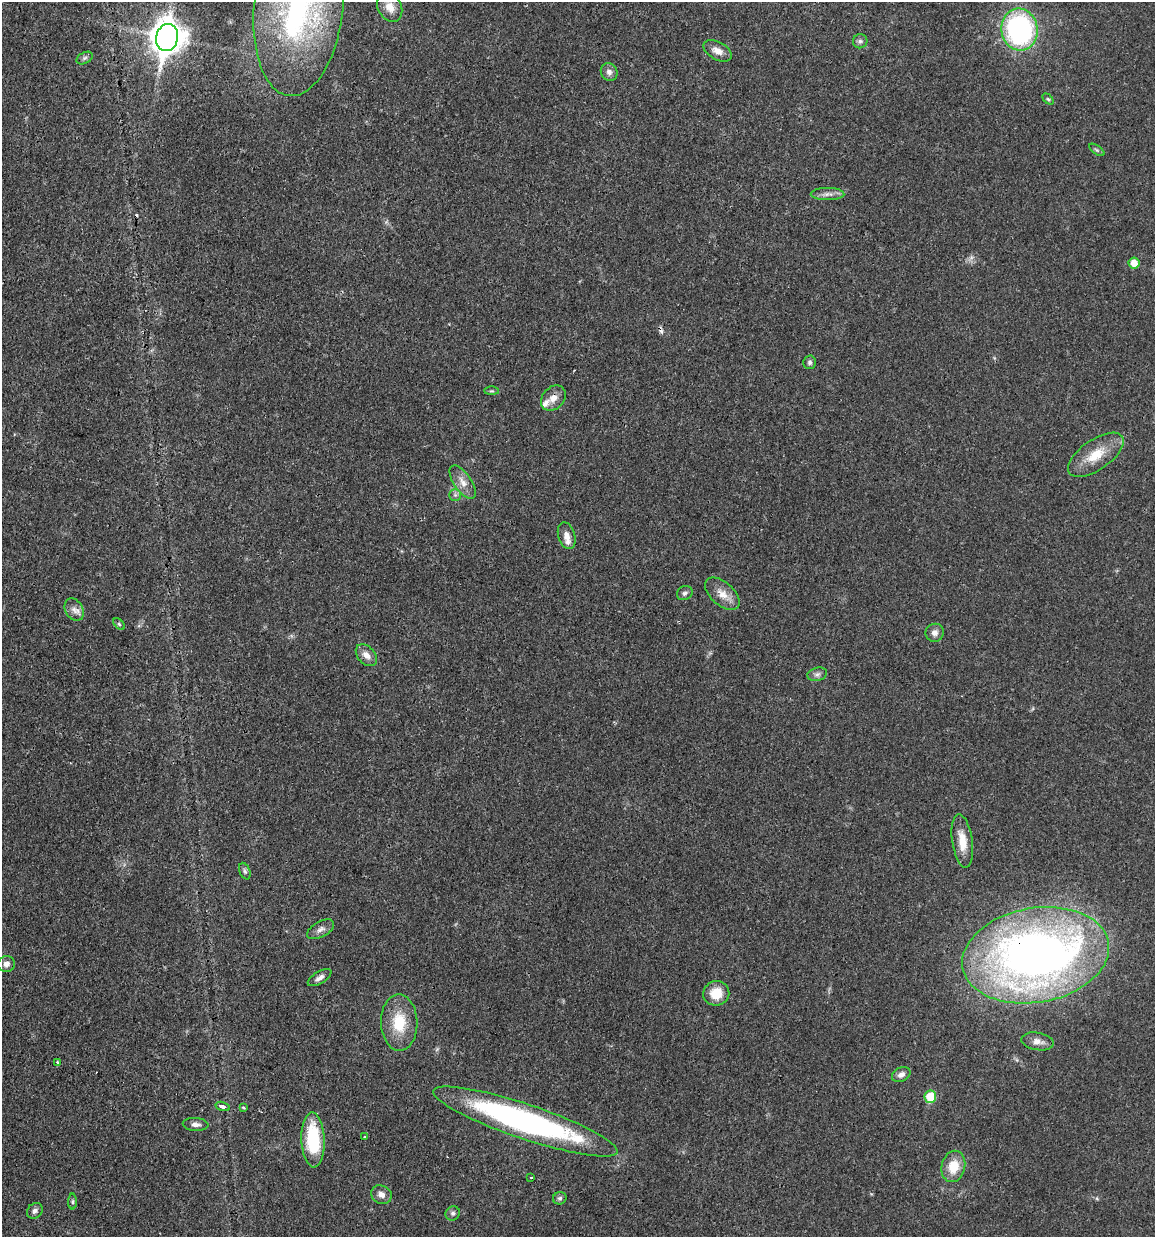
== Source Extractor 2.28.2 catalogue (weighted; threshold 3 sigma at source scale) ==
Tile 11 of 4 x 4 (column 3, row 3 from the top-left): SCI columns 2551-3703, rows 1242-2476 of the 4983 x 4952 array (HDU 1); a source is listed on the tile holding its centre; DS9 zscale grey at full resolution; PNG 1157 x 1239 px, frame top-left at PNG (2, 2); each listed source drawn as its Kron ellipse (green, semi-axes under 4 px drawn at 4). Shown black and unused: <1% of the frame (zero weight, under 3 of 4 exposures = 1% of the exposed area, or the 3 px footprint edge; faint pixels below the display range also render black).
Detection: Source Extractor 2.28.2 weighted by HDU 2 'WHT'; one run over the whole footprint, this tile lists its part. Background 0.0209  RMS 0.0023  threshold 0.0103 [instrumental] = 3 sigma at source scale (4.5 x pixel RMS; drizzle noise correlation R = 1.50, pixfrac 1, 0.05/0.05 arcsec/px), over >= 5 px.
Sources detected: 56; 3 cosmic-ray / hot-pixel residue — neither listed nor drawn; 2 inside a brighter listed object's ellipse — not listed separately; the other 51 listed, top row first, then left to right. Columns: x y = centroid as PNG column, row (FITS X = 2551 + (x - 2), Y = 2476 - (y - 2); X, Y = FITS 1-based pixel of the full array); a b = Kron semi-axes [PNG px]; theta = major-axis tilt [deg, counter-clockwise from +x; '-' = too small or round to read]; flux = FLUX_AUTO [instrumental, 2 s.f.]
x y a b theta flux
298 7 90 44 84 63
390 7 15 11 -60 2.5
1019 30 21 18 -83 44
167 38 13 11 79 360
860 41 7 7 - 0.67
717 51 15 9 -29 2
85 58 8 5 27 0.52
609 72 9 8 - 1.1
1048 99 6 4 -44 0.33
1097 150 9 4 -35 0.44
828 194 17 6 0 1.4
1134 263 5 5 - 2.6
810 362 7 6 - 0.59
491 391 7 3 0 0.34
553 398 14 11 47 2.2
1096 455 32 15 35 6.4
463 482 19 8 -55 2.3
455 495 5 5 - 0.54
567 536 13 8 -74 1.8
685 593 8 7 - 0.74
722 594 21 11 -41 2.9
74 609 12 8 -61 1.4
119 624 7 4 -45 0.37
935 633 9 9 - 1.2
366 655 12 8 -48 1.7
817 674 10 6 15 0.8
962 841 27 10 -82 4.1
245 871 8 5 -69 0.52
321 929 15 7 29 1.2
1036 955 74 47 10 180
6 964 8 7 - 1.3
320 978 13 6 31 1
716 993 13 12 - 4.7
399 1023 28 18 -88 7.8
1037 1041 16 8 -10 1.6
58 1062 3 3 - 1.1
901 1075 10 7 30 1.1
930 1097 6 6 - 6.7
223 1106 7 4 -17 0.94
243 1108 3 3 - 0.4
525 1121 97 17 -18 66
196 1124 13 6 -3 1.1
365 1137 3 3 - 1.2
313 1140 27 11 -87 14
953 1166 16 11 77 4.8
531 1177 3 3 - 0.32
381 1195 11 9 -24 1.4
560 1198 7 6 - 0.51
73 1202 8 4 90 0.39
35 1211 9 7 45 0.85
453 1213 7 6 - 0.62
Overlapping masked pixels (flux is a lower limit): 1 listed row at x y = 1036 955
Isophote crosses this tile's border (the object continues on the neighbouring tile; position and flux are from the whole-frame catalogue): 1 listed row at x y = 298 7